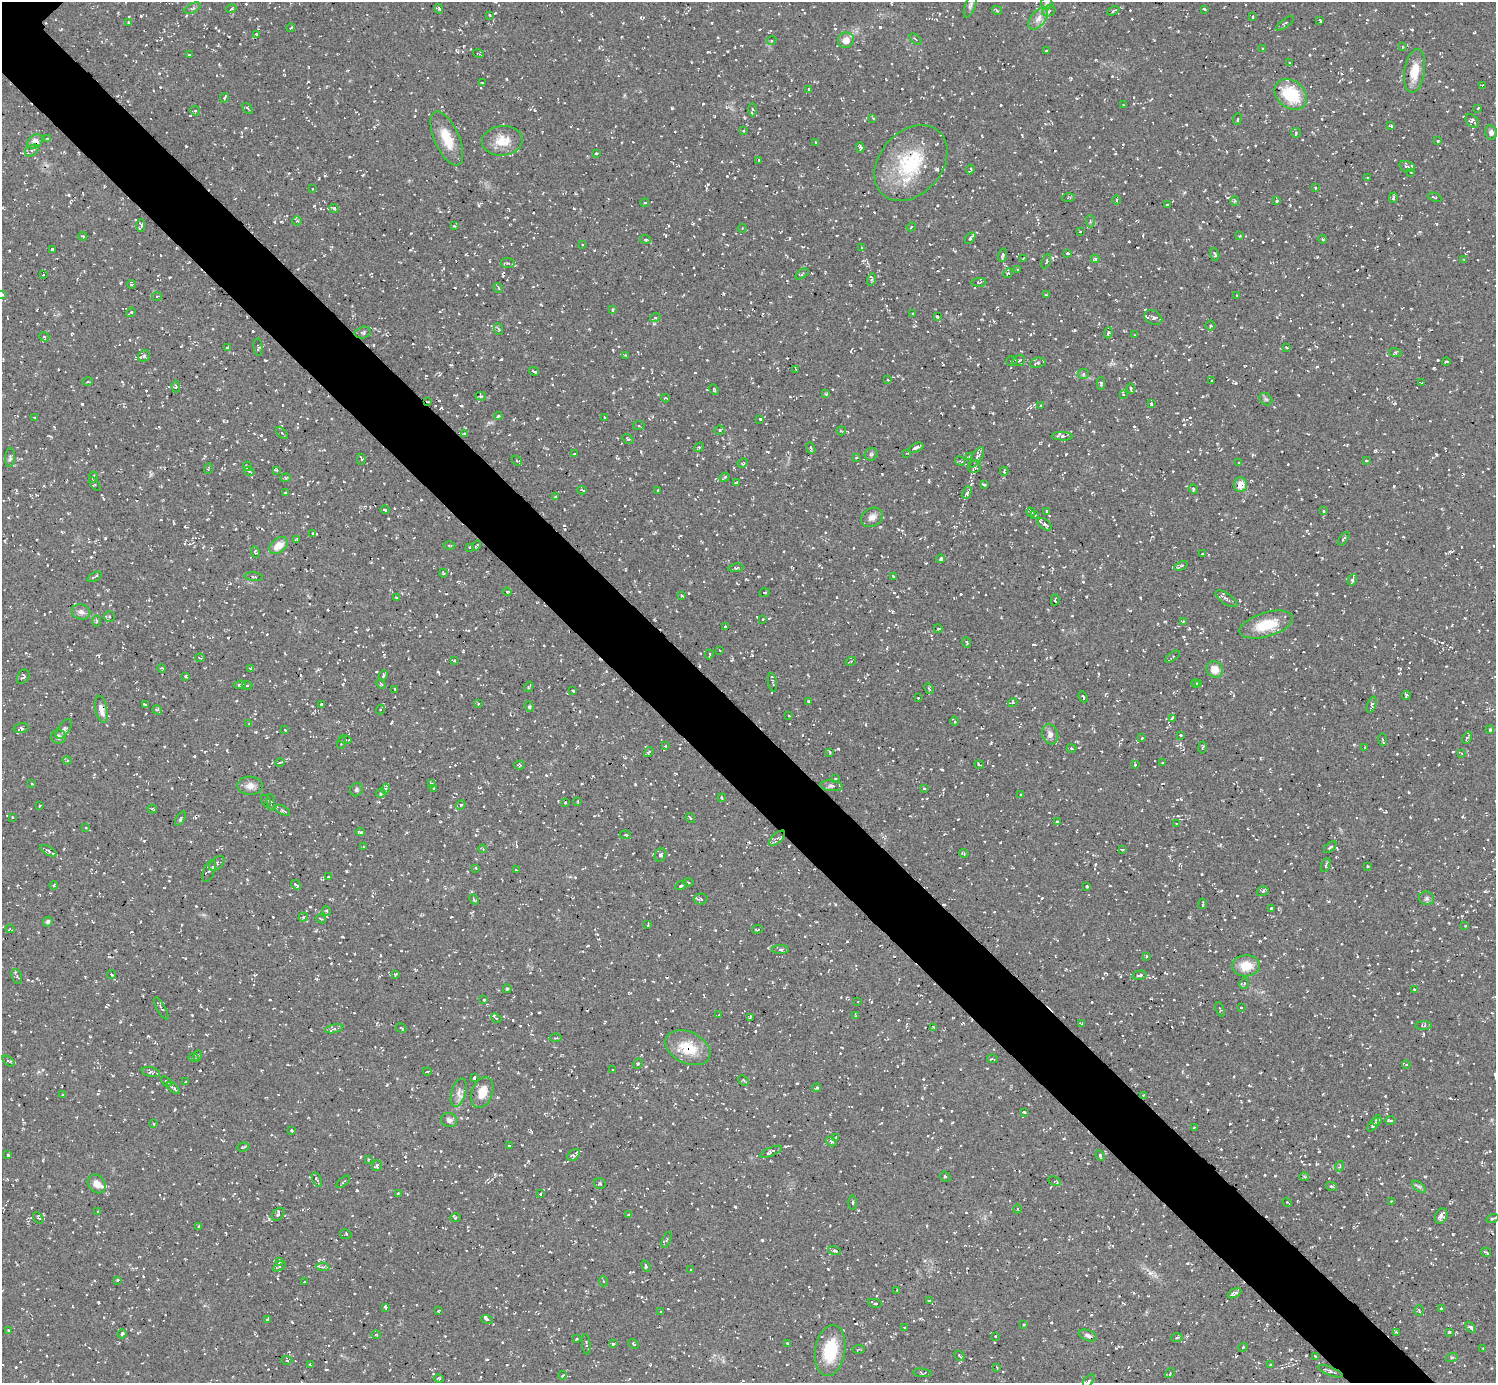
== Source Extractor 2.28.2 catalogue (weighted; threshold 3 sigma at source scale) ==
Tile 6 of 4 x 4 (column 2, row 2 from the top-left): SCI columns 1500-2993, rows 3065-4445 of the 5986 x 5985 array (HDU 1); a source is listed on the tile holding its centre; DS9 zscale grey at full resolution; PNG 1498 x 1385 px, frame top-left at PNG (2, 2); each listed source drawn as its Kron ellipse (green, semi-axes under 4 px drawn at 4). Shown black and unused: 6% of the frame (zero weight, under 3 of 5 exposures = <1% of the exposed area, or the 3 px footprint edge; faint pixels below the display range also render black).
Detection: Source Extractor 2.28.2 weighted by HDU 2 'WHT'; one run over the whole footprint, this tile lists its part. Background 0.00766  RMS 0.0069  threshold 0.0311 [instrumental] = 3 sigma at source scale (4.5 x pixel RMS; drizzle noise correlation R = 1.50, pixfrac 1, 0.05/0.05 arcsec/px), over >= 5 px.
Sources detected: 1266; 128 cosmic-ray / hot-pixel residue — neither listed nor drawn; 17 inside a brighter listed object's ellipse — not listed separately; of the other 1121, all 500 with FLUX_AUTO >= 0.706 (the completeness limit of this list) listed and drawn (621 fainter detections not listed), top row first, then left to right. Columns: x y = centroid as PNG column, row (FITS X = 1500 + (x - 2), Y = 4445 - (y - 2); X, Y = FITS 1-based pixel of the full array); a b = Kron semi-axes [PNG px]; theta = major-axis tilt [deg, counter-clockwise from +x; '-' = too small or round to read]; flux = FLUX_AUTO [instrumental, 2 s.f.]
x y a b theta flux
1047 3 6 5 - 1.6
970 5 13 5 70 2.3
193 8 9 4 28 1.9
231 9 5 3 - 0.82
439 9 5 4 - 1.1
1205 9 4 2 - 1.2
997 10 5 4 - 0.88
1049 11 7 5 22 1.5
1113 11 6 3 28 1.3
490 15 3 2 - 0.86
1253 17 3 2 - 0.93
1038 19 12 7 51 4.8
1320 21 4 3 - 0.97
128 22 3 3 - 0.82
1285 23 11 4 36 1.2
291 28 4 2 - 1
256 34 3 3 - 0.82
915 39 7 3 -42 0.79
846 40 8 7 - 5.2
772 41 5 4 - 0.99
1402 47 3 3 - 0.85
1263 48 4 3 - 0.73
1046 51 3 2 - 0.77
478 54 6 3 -19 0.82
189 55 3 3 - 1.2
1290 62 3 2 - 0.81
1415 71 22 10 81 13
482 83 3 2 - 0.75
1482 86 3 2 - 0.85
809 89 3 3 - 1.2
1291 94 18 13 -40 29
224 98 5 4 - 0.99
1123 105 3 2 - 0.71
248 108 6 2 -46 0.73
1478 108 3 2 - 1.1
752 110 7 4 89 1.1
195 111 5 4 - 0.89
873 118 4 3 - 0.78
1237 119 6 3 81 0.79
1472 121 8 5 -42 2.5
1391 126 4 3 - 0.96
744 131 3 3 - 0.75
1491 132 7 6 - 2.5
1296 133 5 5 - 0.93
447 138 29 12 -66 15
47 139 4 3 - 1.7
35 141 9 6 33 4.5
502 141 20 15 5 12
1438 141 3 2 - 0.71
816 142 3 2 - 0.91
860 147 5 3 - 1.3
32 151 7 5 34 1.6
596 153 3 3 - 0.97
759 160 4 3 - 0.74
911 163 42 31 49 48
1407 166 8 5 -16 1.7
970 170 5 2 - 0.97
1411 172 4 3 - 0.78
1368 178 3 2 - 0.79
1315 188 4 3 - 0.73
313 189 3 2 - 0.86
1435 197 7 3 -23 1.2
1068 198 6 3 3 0.79
1393 198 5 2 - 1.1
1116 200 5 3 - 0.84
1235 201 5 4 - 0.9
1277 201 3 3 - 1
645 203 4 3 - 0.86
1167 204 3 2 - 0.74
334 208 5 3 - 1.2
297 221 5 4 - 0.94
1090 221 6 3 -88 1
141 225 6 4 88 1.7
454 226 3 2 - 0.83
911 227 5 3 - 0.74
742 228 4 4 - 0.77
1080 231 3 2 - 0.94
83 236 4 3 - 0.83
1240 236 4 3 - 0.77
970 238 6 3 54 1.8
645 239 5 3 - 0.99
1323 239 4 3 - 1.1
582 245 3 2 - 0.81
862 247 3 2 - 0.79
52 249 3 3 - 0.74
1067 253 3 2 - 1.1
1215 254 6 3 -70 1.3
1003 255 7 3 78 1.5
1023 258 3 2 - 0.8
1095 259 4 4 - 1.2
1464 259 3 2 - 0.74
1046 261 8 3 70 0.93
508 263 6 5 - 1.3
1018 269 3 3 - 1
1008 273 5 4 - 0.8
802 274 7 3 35 1.2
43 275 3 2 - 0.75
871 279 6 4 74 1.1
979 282 7 4 1 0.96
132 284 4 3 - 1.3
498 288 5 4 - 1.2
2 295 3 3 - 1.1
1046 295 3 3 - 0.72
157 296 5 4 - 0.94
1237 296 3 3 - 0.78
612 310 4 3 - 0.77
131 312 5 3 - 0.88
913 313 3 2 - 0.76
937 317 4 3 - 1.1
1153 317 9 7 -27 3
655 318 5 3 - 0.87
1211 326 5 5 - 1.1
499 329 6 3 -69 0.82
363 332 8 5 14 1.5
1108 333 5 3 - 1.3
1135 335 3 2 - 0.81
44 337 5 4 - 0.81
227 347 3 2 - 0.96
258 347 9 4 -85 1
1287 347 3 3 - 0.98
1395 352 6 4 -18 0.86
625 355 4 3 - 0.78
144 356 6 5 - 1.8
1019 360 6 5 - 1.6
1012 361 5 4 - 0.94
1446 362 4 3 - 1.5
1038 363 8 5 12 1.6
796 369 4 2 - 0.73
534 371 5 2 - 1.3
1083 374 5 5 - 1.4
888 379 3 2 - 0.79
88 381 5 3 - 0.87
1212 381 2 2 - 0.76
1101 383 6 3 -88 1.4
1422 383 4 2 - 0.71
176 387 6 4 -89 0.93
1131 389 5 2 - 1
714 390 5 3 - 0.87
826 394 4 4 - 0.78
1123 394 4 2 - 0.76
481 396 5 4 - 0.84
665 398 4 3 - 0.79
1266 399 7 5 -43 1.4
428 402 3 3 - 0.83
1151 404 4 3 - 0.75
1041 405 2 2 - 0.78
498 416 4 2 - 0.99
34 418 4 3 - 0.71
605 418 3 3 - 1.2
760 419 3 2 - 1.1
639 425 5 4 - 1.1
720 430 5 4 - 1.5
841 431 5 3 - 0.79
282 433 7 4 -44 1.2
464 433 3 3 - 0.8
1062 436 11 3 -3 2.1
628 439 6 3 -35 0.73
699 447 5 4 - 1.1
811 448 6 3 -69 1
916 448 8 3 25 2.4
907 453 3 2 - 0.72
574 454 3 3 - 1
871 454 6 6 - 1.4
970 456 3 3 - 0.74
977 457 11 5 59 2.9
10 458 9 5 85 1.6
856 458 4 3 - 0.72
361 459 5 3 - 0.84
517 461 5 4 - 0.9
960 461 5 3 - 0.76
1366 461 4 3 - 0.96
743 463 5 3 - 0.71
1239 463 3 3 - 0.86
247 466 4 3 - 0.75
975 467 6 6 - 2
208 469 5 4 - 0.89
276 470 4 3 - 0.8
249 471 5 3 - 0.79
1004 471 4 3 - 0.84
93 477 5 4 - 1.6
725 477 5 3 - 1.2
286 478 5 4 - 0.94
736 482 4 2 - 1
95 484 8 4 -55 1.5
984 485 3 2 - 0.91
1240 485 7 6 - 7.4
1193 489 5 4 - 0.9
582 490 4 2 - 0.75
658 490 3 3 - 0.81
285 493 3 3 - 0.74
967 493 7 4 70 2.1
556 496 3 3 - 0.78
385 510 4 3 - 1.1
1047 511 3 3 - 1.3
1323 511 3 3 - 1.3
1031 512 4 4 - 1.2
1035 515 4 4 - 0.9
872 517 11 9 32 3.7
1045 524 8 5 -38 1.9
313 533 4 3 - 0.71
1344 539 7 3 54 1.2
297 540 4 2 - 0.9
449 545 6 3 1 0.73
279 546 10 7 37 7.3
477 546 5 3 - 1
469 547 3 2 - 0.82
255 552 5 4 - 1.2
1202 554 3 2 - 0.76
941 559 4 3 - 1.7
1181 566 7 3 27 0.91
736 568 7 4 7 1.3
443 573 4 3 - 0.74
893 576 3 2 - 0.99
95 577 7 3 27 1.3
254 577 9 4 -5 1.3
1352 580 6 4 71 1.4
507 592 4 4 - 0.84
764 593 5 2 - 0.79
682 596 4 3 - 1.1
396 597 3 3 - 0.8
1226 599 12 5 -34 2.7
1055 600 5 3 - 0.8
81 612 9 7 -12 3.1
109 616 5 5 - 1.3
762 619 3 2 - 0.89
96 621 5 3 - 0.78
1183 621 3 3 - 0.78
1266 625 27 12 17 21
726 627 3 3 - 1.5
938 629 4 3 - 0.79
967 642 5 3 - 0.76
720 650 3 2 - 0.77
709 654 5 2 - 0.75
1173 657 8 4 34 1.1
200 658 5 3 - 0.92
454 660 3 3 - 0.77
851 661 5 3 - 0.96
162 668 4 3 - 0.91
250 668 4 3 - 0.75
1215 669 8 8 - 6.6
383 675 5 3 - 0.91
186 676 3 3 - 1.1
23 677 8 5 52 1.9
773 682 9 3 -79 1
1196 683 4 4 - 0.83
381 684 5 3 - 0.74
1199 684 4 3 - 0.85
240 685 6 3 7 1.5
247 685 5 3 - 0.75
529 687 5 3 - 0.74
929 689 6 4 -62 1.3
395 690 4 2 - 0.73
573 691 3 3 - 1.2
1406 695 4 3 - 1.3
1083 697 5 3 - 1
918 698 3 3 - 0.71
809 701 3 3 - 0.9
1013 703 5 4 - 0.93
321 704 4 3 - 3
478 704 3 3 - 0.75
145 705 3 3 - 1.3
1372 705 8 3 70 1.5
529 706 5 4 - 1.1
101 709 14 6 -79 5.3
380 709 5 3 - 0.74
157 710 5 4 - 1
789 716 3 3 - 0.9
1172 718 4 3 - 0.83
954 721 5 3 - 0.82
249 724 4 3 - 0.76
21 728 7 5 14 1.5
64 729 11 5 53 1.9
285 730 3 3 - 0.73
1490 730 4 3 - 0.84
1050 734 10 8 -71 3.5
1180 735 3 2 - 0.8
59 737 7 7 - 2.4
1142 738 3 3 - 0.77
1467 738 6 3 64 1.3
345 739 6 3 -19 0.89
1383 740 6 2 -82 0.93
341 743 6 3 68 0.89
665 746 4 3 - 0.78
1202 747 6 3 80 0.78
1365 747 4 3 - 0.81
1071 748 5 4 - 0.94
649 752 5 4 - 1
830 752 3 2 - 0.71
1461 753 3 3 - 0.71
67 760 4 4 - 0.75
280 762 4 3 - 0.75
1162 763 3 2 - 0.72
1135 764 3 3 - 1.1
519 765 5 4 - 0.9
979 765 5 2 - 1.1
836 779 3 3 - 0.71
32 784 3 3 - 0.73
431 784 4 2 - 1
250 786 13 9 -3 4.5
831 786 11 5 -5 1.9
924 788 4 3 - 0.89
385 789 5 3 - 0.72
434 789 3 2 - 0.95
356 790 7 6 - 1.4
381 793 5 4 - 0.73
1021 795 3 2 - 0.84
722 798 4 3 - 0.74
266 801 7 3 -59 0.75
578 801 3 2 - 0.74
271 802 8 4 -84 1.1
565 803 3 2 - 1
461 805 5 4 - 1.2
39 806 3 3 - 1.1
152 809 5 3 - 0.95
283 810 8 4 -30 1.3
13 817 3 2 - 0.73
690 818 5 3 - 1.1
180 819 8 4 57 1.1
1057 822 3 3 - 0.9
1176 823 4 3 - 1
86 828 4 3 - 1
360 832 4 3 - 1.5
626 835 5 4 - 0.77
777 838 10 5 43 2.2
364 847 3 2 - 0.72
1330 847 7 3 42 1.3
483 849 4 3 - 0.72
1122 850 3 3 - 0.85
49 851 9 4 -29 1.4
964 853 5 4 - 0.95
660 855 7 5 66 1.7
217 863 9 5 41 2.3
1326 865 7 3 71 1.1
1367 866 3 2 - 0.72
476 868 3 3 - 0.79
516 870 3 3 - 0.9
209 871 11 5 69 1.9
328 877 3 3 - 0.87
688 882 5 2 - 0.71
54 885 4 4 - 0.78
296 885 5 3 - 1.7
681 885 6 3 27 1.2
1087 886 3 3 - 0.94
1263 891 6 4 17 1.1
1427 898 7 7 - 1.7
474 899 5 4 - 1.2
701 899 7 5 3 1
1203 904 5 2 - 0.72
1271 908 4 2 - 1
326 911 5 4 - 1
303 917 5 3 - 0.84
321 919 5 3 - 0.72
48 922 5 4 - 1.4
648 925 3 2 - 0.92
1465 926 3 2 - 0.79
10 929 4 3 - 0.85
758 929 5 3 - 0.87
780 950 8 4 0 1.4
1146 957 3 3 - 0.92
1246 966 14 10 3 12
395 974 4 3 - 0.91
111 975 4 4 - 1.2
1140 975 7 3 12 1.5
17 976 8 5 -69 1.2
1244 983 5 4 - 1.1
507 989 4 4 - 0.92
1414 989 3 3 - 0.75
484 1000 3 2 - 0.81
858 1002 3 2 - 0.75
1241 1007 3 2 - 0.79
161 1008 12 3 -61 1.2
1220 1009 8 3 -70 0.77
719 1015 3 3 - 0.76
855 1015 3 2 - 0.78
750 1017 3 2 - 0.77
496 1018 6 3 -43 1.1
1082 1024 4 3 - 0.81
1424 1026 8 3 1 1.1
934 1027 3 3 - 0.89
401 1028 5 3 - 0.88
334 1029 9 4 12 1.6
556 1038 6 3 3 0.87
688 1048 23 15 -25 19
198 1056 5 4 - 1
194 1058 5 3 - 0.93
993 1059 5 2 - 0.82
8 1061 7 3 -36 0.95
638 1064 5 3 - 0.91
1406 1065 4 3 - 0.73
613 1070 3 2 - 0.77
151 1072 9 5 -12 1.7
427 1072 4 3 - 0.78
474 1077 4 3 - 1.4
166 1081 6 3 -40 1.6
744 1081 6 3 -44 0.95
185 1082 3 2 - 0.72
173 1088 8 3 -41 1.9
816 1088 5 3 - 1.6
459 1092 14 7 74 4.3
482 1092 16 10 70 9.4
62 1095 3 2 - 1
1143 1095 3 3 - 0.88
1024 1112 4 2 - 0.98
449 1120 8 7 - 2.5
1390 1120 5 3 - 1.3
1377 1121 5 4 - 1.8
154 1124 3 3 - 0.82
1373 1125 8 4 52 1.3
1194 1128 4 2 - 0.81
292 1131 3 3 - 1.2
836 1137 3 3 - 0.79
831 1142 6 4 -31 1.4
509 1146 3 3 - 0.78
243 1147 6 3 17 1
771 1152 12 4 23 2.5
8 1155 4 3 - 0.72
574 1155 7 5 43 1.9
1100 1156 5 3 - 0.96
369 1159 4 4 - 0.85
377 1166 5 5 - 1.2
1340 1166 5 3 - 0.83
945 1177 5 4 - 1.1
1304 1177 5 4 - 0.95
317 1180 8 3 -62 1.2
1055 1181 7 4 -27 1.2
343 1182 8 2 40 0.88
97 1184 10 8 -49 5.4
600 1184 6 5 - 1
1331 1186 5 3 - 1.3
1419 1187 8 4 -37 1.5
398 1193 3 2 - 0.72
540 1194 3 3 - 0.84
1391 1201 4 2 - 0.73
853 1202 7 3 89 0.95
1287 1202 5 2 - 0.9
1017 1209 4 3 - 0.71
98 1211 3 2 - 0.8
278 1214 8 5 44 1.6
628 1215 3 3 - 0.72
1441 1216 8 6 63 3.1
38 1218 6 3 -52 0.92
456 1218 5 3 - 0.9
1493 1219 6 2 18 1.2
199 1227 3 2 - 0.77
346 1234 6 5 - 0.86
667 1240 8 2 68 0.82
834 1251 6 4 -16 1.8
1486 1252 5 3 - 1.3
280 1261 4 3 - 1.6
279 1266 7 3 34 1.3
646 1266 6 3 -67 0.88
323 1267 6 3 -4 1.2
691 1269 3 3 - 0.82
118 1280 3 3 - 0.71
603 1281 5 3 - 0.76
304 1282 2 2 - 0.72
897 1290 3 3 - 0.76
1234 1293 7 4 29 2.8
929 1301 3 3 - 1.1
875 1303 7 4 -9 1.3
385 1307 4 3 - 1.2
1441 1308 3 3 - 0.88
438 1311 3 2 - 0.74
661 1311 3 3 - 0.83
1419 1311 5 4 - 0.95
267 1320 3 3 - 1.5
487 1320 6 4 -19 1.3
1024 1324 3 3 - 0.9
904 1327 3 3 - 0.86
1471 1327 6 4 -47 1.7
8 1330 3 2 - 0.76
1449 1332 3 3 - 1
1396 1333 4 3 - 0.83
122 1334 5 3 - 1.5
376 1335 5 3 - 0.73
1088 1335 9 5 -20 2
996 1336 3 3 - 1.1
1177 1338 5 3 - 0.9
576 1339 3 3 - 1.1
787 1343 3 2 - 0.84
586 1344 10 2 -83 0.96
613 1344 4 3 - 1.3
633 1344 5 4 - 0.85
1243 1347 5 4 - 0.95
1483 1348 3 3 - 0.77
859 1349 6 3 6 0.81
830 1350 26 15 81 28
959 1356 6 3 -45 1.1
1316 1356 3 2 - 0.79
1452 1357 6 4 18 0.85
287 1360 6 4 -3 1.2
311 1365 4 2 - 0.89
1270 1365 3 2 - 0.83
997 1367 3 2 - 0.86
1330 1371 13 3 -22 1.9
922 1373 9 4 -5 0.99
1170 1373 5 3 - 0.8
563 1375 4 3 - 1.1
439 1379 5 3 - 0.77
1089 1381 7 4 48 1.3
Overlapping masked pixels (flux is a lower limit): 4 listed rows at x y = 911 163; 428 402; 101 709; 688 1048
Isophote crosses this tile's border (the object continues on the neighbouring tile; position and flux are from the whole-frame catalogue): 3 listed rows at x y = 2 295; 1493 1219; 1089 1381
Unlisted compact peaks at least as high as the median listed source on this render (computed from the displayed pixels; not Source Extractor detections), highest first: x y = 105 538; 186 146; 537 418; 1236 383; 346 871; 991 743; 727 176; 635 784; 1419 357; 1151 1273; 1298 395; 835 904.